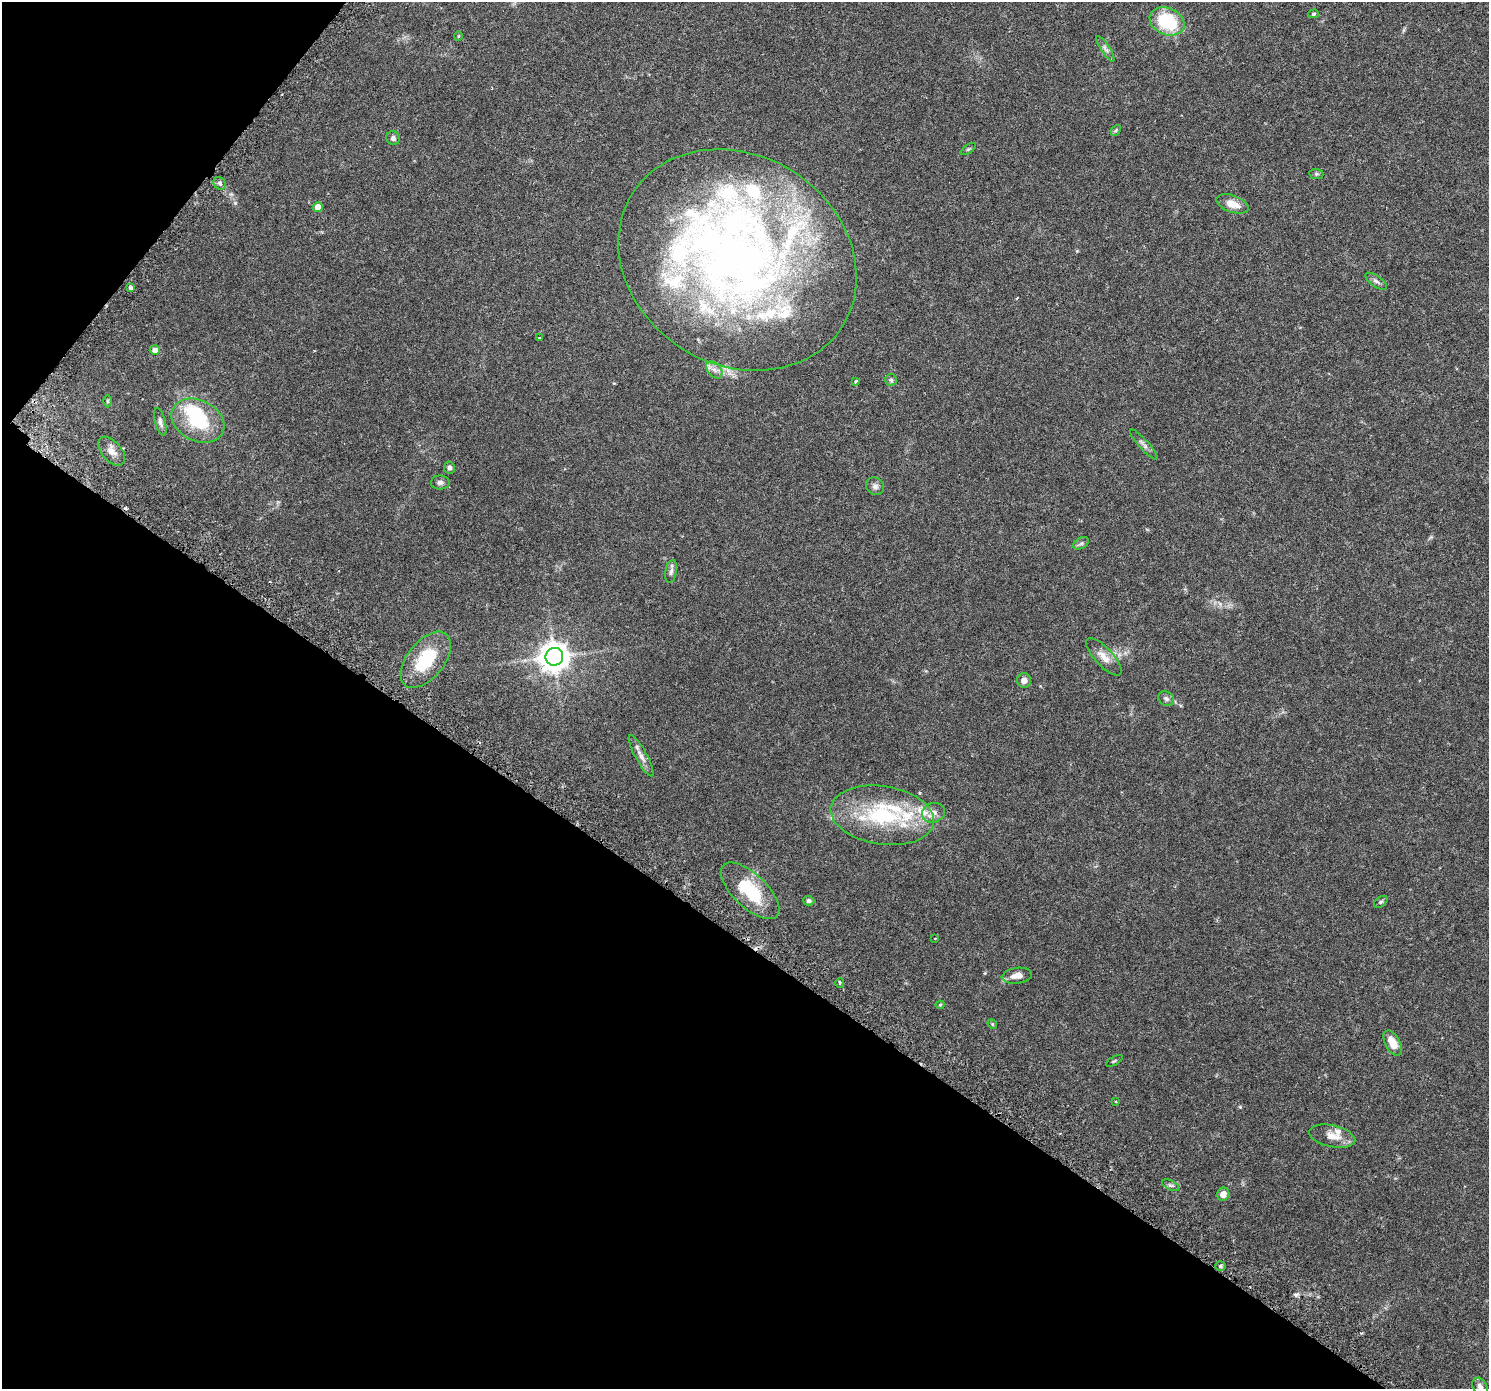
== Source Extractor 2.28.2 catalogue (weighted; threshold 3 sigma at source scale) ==
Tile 9 of 4 x 4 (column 1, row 3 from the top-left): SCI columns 54-1540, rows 1641-3027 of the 6063 x 6119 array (HDU 1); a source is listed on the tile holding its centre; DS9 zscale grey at full resolution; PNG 1491 x 1391 px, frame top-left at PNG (2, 2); each listed source drawn as its Kron ellipse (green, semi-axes under 4 px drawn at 4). Shown black and unused: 36% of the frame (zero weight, under 3 of 6 exposures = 4% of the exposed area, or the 3 px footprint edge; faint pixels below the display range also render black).
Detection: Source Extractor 2.28.2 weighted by HDU 2 'WHT'; one run over the whole footprint, this tile lists its part. Background 0.0539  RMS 0.0027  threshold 0.0108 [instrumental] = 3 sigma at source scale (4.09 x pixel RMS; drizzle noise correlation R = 1.36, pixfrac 0.8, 0.0396/0.0396 arcsec/px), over >= 5 px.
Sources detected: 73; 1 inside a brighter object's white glare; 1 cosmic-ray / hot-pixel residue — neither listed nor drawn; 18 inside a brighter listed object's ellipse — not listed separately; the other 53 listed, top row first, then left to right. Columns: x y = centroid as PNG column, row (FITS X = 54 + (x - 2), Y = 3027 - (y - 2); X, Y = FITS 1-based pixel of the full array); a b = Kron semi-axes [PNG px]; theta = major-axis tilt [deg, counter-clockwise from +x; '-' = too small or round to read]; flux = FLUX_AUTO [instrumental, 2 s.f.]
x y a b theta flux
1313 14 5 4 - 0.33
1167 21 18 13 -22 14
458 36 4 3 - 0.18
1105 49 15 4 -57 0.86
1116 130 6 4 47 0.31
393 138 7 6 - 0.66
968 149 9 3 33 0.28
1316 174 7 5 -6 0.36
220 183 7 5 -46 0.56
1232 204 16 8 -19 2.8
318 207 5 4 - 1.8
737 260 124 105 -32 170
1376 281 12 5 -34 0.73
131 288 4 3 - 0.7
539 338 3 3 - 0.32
155 350 5 4 - 1.2
714 370 10 6 -51 1.1
891 380 6 6 - 0.44
856 381 3 3 - 0.5
107 401 6 4 90 0.27
198 421 28 20 -27 13
160 422 14 5 -76 0.8
1144 444 20 5 -48 0.88
112 451 17 9 -48 2
449 468 6 5 - 0.72
440 482 9 7 -1 0.72
875 486 9 8 - 0.9
1081 543 8 5 28 0.51
671 571 11 5 79 0.79
554 657 9 8 - 340
1104 657 24 9 -47 2.4
426 660 33 18 51 11
1024 680 7 7 - 1.3
1166 699 8 6 -32 0.68
641 756 23 6 -61 1.4
933 813 12 9 20 1.5
882 815 52 29 -9 22
750 891 37 17 -43 11
809 901 5 5 - 0.51
1381 902 8 4 38 0.39
935 938 3 2 - 0.16
1017 976 15 8 8 2
840 983 5 3 - 0.35
940 1005 4 4 - 0.25
992 1024 5 4 - 0.27
1393 1043 14 7 -61 2.9
1114 1061 9 3 29 0.28
1116 1102 4 3 - 0.17
1332 1136 23 11 -12 2.7
1170 1185 9 5 -26 0.53
1223 1194 6 6 - 1.6
1220 1266 5 4 - 0.35
1480 1387 10 7 -59 0.97
Isophote crosses this tile's border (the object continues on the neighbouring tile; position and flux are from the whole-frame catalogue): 1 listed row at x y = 1480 1387